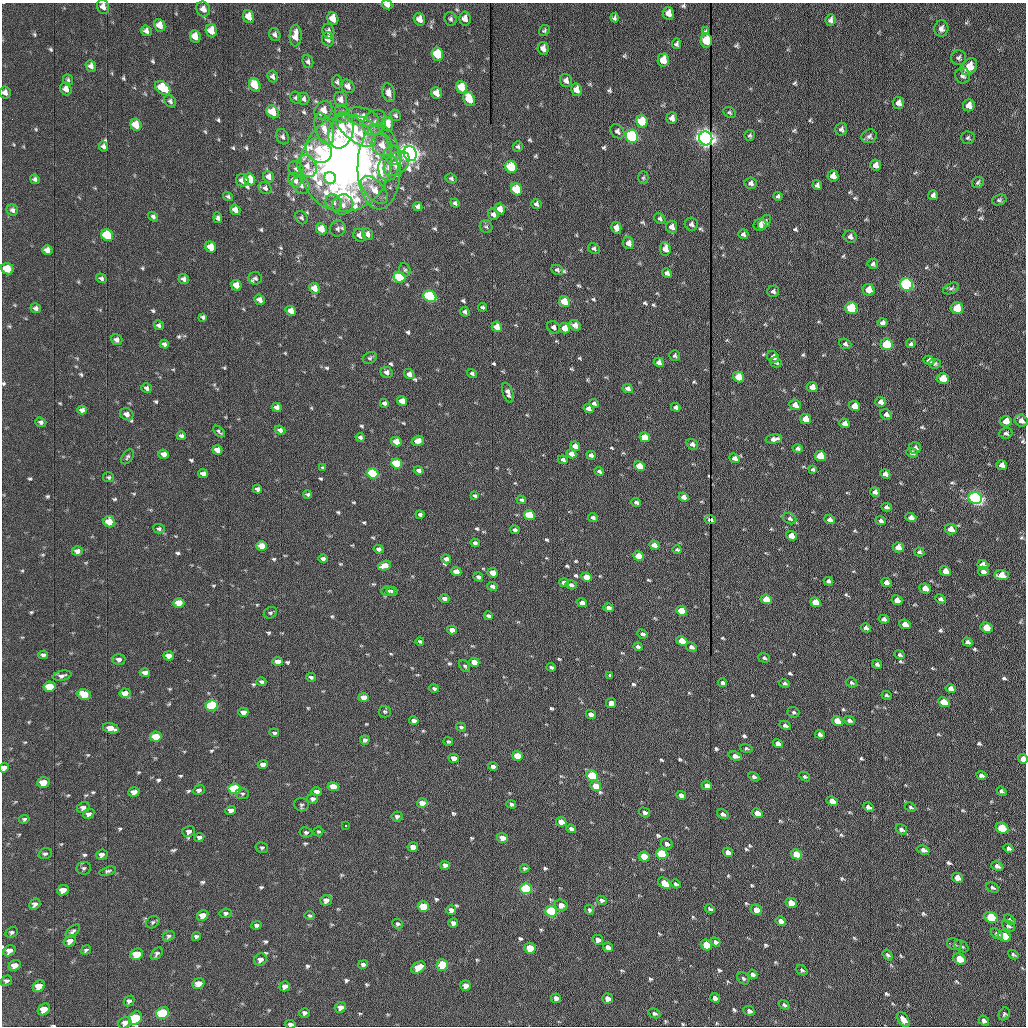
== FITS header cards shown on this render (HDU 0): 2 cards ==
NAXIS1  =                 1024 /fastest changing axis
NAXIS2  =                 1024 /next to fastest changing axis

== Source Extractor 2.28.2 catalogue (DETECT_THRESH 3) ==
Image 1024 x 1024 px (HDU 0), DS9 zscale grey, 1 PNG px = 1 image px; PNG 1028 x 1028 px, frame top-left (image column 1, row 1024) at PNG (2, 3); each listed source drawn as its Kron ellipse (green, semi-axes under 4 px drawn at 4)
Background 1170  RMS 12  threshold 36.4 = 3 sigma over >= 5 px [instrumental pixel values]
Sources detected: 722; of the 722, the 500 brightest by FLUX_AUTO listed and drawn (222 fainter detections omitted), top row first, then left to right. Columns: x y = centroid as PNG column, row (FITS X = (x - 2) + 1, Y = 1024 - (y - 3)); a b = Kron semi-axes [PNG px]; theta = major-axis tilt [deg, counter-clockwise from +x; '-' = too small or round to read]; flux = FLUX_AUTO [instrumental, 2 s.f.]
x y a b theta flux
387 5 5 4 - 4100
103 7 7 6 - 4800
203 9 8 6 -61 4900
668 13 6 5 - 6500
249 17 6 5 - 9300
615 18 5 4 - 1600
333 19 6 5 - 10000
419 19 6 5 - 6500
451 19 7 6 - 2000
465 19 7 5 -85 5800
831 20 6 5 - 2800
160 25 6 5 - 7600
941 29 8 7 - 3900
146 31 6 5 - 3300
211 31 6 5 - 12000
328 31 8 6 -76 3700
544 31 6 5 - 1400
706 31 4 4 - 1500
275 34 7 5 -64 2600
195 36 6 5 - 9300
296 36 11 6 87 10000
328 39 7 6 - 4700
706 40 7 5 89 27000
677 44 5 4 - 1900
543 48 6 5 - 5000
437 54 7 5 -74 41000
959 58 7 7 - 2000
663 60 6 5 - 14000
308 62 7 5 -70 2300
91 66 6 5 - 3700
969 67 9 7 48 13000
272 76 6 5 - 2400
963 76 8 7 - 2700
68 80 6 5 - 1600
566 80 6 6 - 3600
337 82 6 5 - 1800
255 85 7 5 -64 22000
348 86 7 6 - 4400
462 87 6 5 - 27000
163 88 8 6 -37 28000
66 89 6 5 - 5100
576 90 6 5 - 7100
5 92 6 5 - 3700
389 93 9 6 -78 5400
436 93 6 5 - 7900
296 98 6 5 - 1900
304 99 6 5 - 2200
341 99 8 6 -65 4900
469 99 7 5 -69 24000
170 101 7 5 -51 2000
898 103 6 6 - 4200
969 105 6 6 - 5500
324 110 9 8 - 9800
273 112 7 5 -49 15000
730 112 6 5 - 1500
342 114 9 7 -64 5900
395 115 6 4 -61 1500
362 117 17 9 -12 12000
672 118 6 5 - 3900
642 121 6 6 - 42000
374 123 13 11 54 7800
387 124 7 6 - 13000
136 125 6 5 - 14000
324 129 16 8 -70 9100
841 129 6 5 - 2300
355 130 24 10 -39 31000
341 131 18 12 73 38000
617 131 8 6 -45 2800
750 135 5 5 - 1400
632 136 6 6 - 170000
869 136 8 6 26 2700
283 137 8 6 -65 2500
706 138 7 6 - 810000
968 138 7 6 - 1700
382 145 12 10 -56 10000
103 146 5 4 - 2500
518 146 5 5 - 1700
319 151 14 11 -35 22000
410 154 7 6 - 790000
393 155 10 8 -56 5100
346 163 49 45 69 730000
397 163 15 10 43 12000
876 165 5 5 - 5000
307 166 11 9 -65 8700
379 167 42 21 90 52000
388 167 13 10 86 7400
511 167 6 5 - 55000
296 169 9 7 -46 2900
833 176 6 5 - 5800
269 177 6 5 - 4800
330 178 6 5 - 17000
451 178 6 4 -24 1600
643 178 6 5 - 1400
35 179 5 4 - 2100
250 179 6 5 - 25000
242 180 6 6 - 5400
295 180 7 6 - 9200
978 182 6 5 - 1900
751 183 6 6 - 2500
301 185 9 7 -51 4100
817 185 5 4 - 2500
265 188 6 5 - 2300
516 189 6 5 - 44000
374 190 17 9 -47 12000
933 195 5 5 - 2600
778 196 4 4 - 1800
228 197 5 4 - 1700
999 200 7 5 22 1500
334 202 9 7 -47 3900
455 203 5 3 - 1600
536 204 5 5 - 2200
343 205 11 10 - 5900
418 207 5 4 - 2800
500 209 6 5 - 7100
12 210 6 5 - 2400
235 210 5 5 - 6200
493 214 6 5 - 3700
153 217 5 4 - 1900
218 218 5 4 - 1900
301 218 7 5 -56 1800
660 218 6 5 - 1900
765 222 8 5 52 2900
691 224 7 6 - 2500
760 225 7 5 25 7100
486 226 7 6 - 1500
672 227 6 5 - 5200
616 228 6 5 - 6400
321 229 6 5 - 14000
338 229 8 7 - 2700
367 234 6 5 - 5100
743 234 5 5 - 2300
107 235 6 5 - 43000
360 235 7 6 - 5800
850 237 6 6 - 3100
628 243 6 5 - 5300
211 247 6 5 - 12000
594 248 6 4 -27 1900
665 249 6 5 - 7900
47 250 5 5 - 4900
873 264 5 5 - 1800
7 269 6 5 - 17000
405 270 7 5 -61 1600
557 270 6 5 - 1700
667 273 5 4 - 3400
399 277 6 5 - 60000
101 278 5 4 - 2000
255 278 7 6 - 1800
184 279 5 4 - 2900
906 284 6 6 - 170000
236 285 5 5 - 10000
314 288 5 5 - 12000
951 288 8 5 26 1800
869 290 6 5 - 13000
773 291 6 6 - 2000
430 296 7 5 -31 120000
260 300 5 4 - 4700
564 301 6 5 - 21000
482 307 4 3 - 1600
36 308 5 4 - 2400
851 308 6 6 - 69000
957 308 6 6 - 28000
291 311 5 4 - 8400
465 312 5 4 - 2100
203 317 4 4 - 1800
883 323 5 4 - 2800
159 325 5 4 - 2200
575 325 6 5 - 6100
497 327 5 5 - 8600
554 327 7 5 -38 3400
565 328 5 5 - 12000
117 340 6 5 - 3300
164 344 4 4 - 2100
845 344 6 5 - 2100
887 344 6 5 - 56000
911 344 5 4 - 1800
675 356 5 5 - 1800
773 357 6 5 - 4100
370 358 7 5 26 1700
929 360 5 4 - 2800
659 362 5 4 - 4000
776 362 6 5 - 2500
935 364 6 4 9 1700
387 372 6 5 - 4500
409 374 5 4 - 4800
472 374 5 4 - 1900
738 377 6 5 - 22000
943 378 6 5 - 21000
812 387 5 5 - 7700
147 388 5 4 - 2300
628 389 5 4 - 3700
508 393 10 5 -71 4000
402 401 5 4 - 9500
881 402 5 5 - 4000
384 403 4 4 - 2700
594 403 5 4 - 2300
795 405 6 5 - 6800
854 406 6 5 - 9600
277 407 5 4 - 4100
676 407 5 4 - 2400
588 409 5 4 - 4100
82 410 5 4 - 3300
127 414 7 5 -27 5100
886 414 6 5 - 3400
806 419 5 5 - 14000
1006 421 6 5 - 10000
1021 421 7 6 - 4000
41 422 6 4 -18 2000
845 423 5 4 - 4400
280 430 5 4 - 2800
219 431 7 3 -44 1400
1006 433 6 5 - 2200
181 436 4 4 - 2400
360 437 4 4 - 2100
645 437 5 4 - 16000
774 439 8 4 8 4600
418 441 6 5 - 6500
396 442 5 4 - 14000
692 444 6 5 - 3100
575 446 5 4 - 7400
915 448 6 6 - 2900
798 449 5 4 - 2400
217 450 5 4 - 7500
912 453 6 4 -23 2500
164 454 5 4 - 5900
571 454 5 4 - 6300
591 455 5 4 - 3000
820 456 6 5 - 30000
127 457 8 5 57 1800
734 458 5 4 - 3900
563 460 5 4 - 2300
397 464 5 5 - 50000
1002 465 5 4 - 4600
640 466 5 4 - 19000
323 468 4 3 - 1500
419 470 5 4 - 2900
813 470 4 3 - 1500
599 471 5 3 - 1500
373 473 5 5 - 97000
203 474 5 4 - 3700
885 474 5 4 - 4000
109 477 5 5 - 1400
257 489 5 4 - 3200
875 492 5 4 - 3200
307 494 4 3 - 1700
475 496 4 4 - 1400
684 497 5 4 - 5100
975 498 7 6 - 330000
521 500 5 4 - 1800
636 502 5 4 - 2300
886 507 5 4 - 2000
420 515 4 3 - 2000
529 515 5 4 - 38000
593 518 5 4 - 2200
790 518 7 5 -29 2200
911 518 5 4 - 4000
710 520 6 3 -12 2200
830 520 5 4 - 3900
881 521 5 4 - 2600
109 522 6 5 - 14000
159 529 5 5 - 1700
951 529 6 5 - 7200
515 530 4 4 - 2400
791 536 5 4 - 9600
475 543 5 4 - 2400
654 545 5 4 - 6300
262 546 5 4 - 14000
898 547 6 5 - 7300
379 549 5 4 - 3600
677 550 4 3 - 1400
77 551 5 4 - 4500
919 552 5 4 - 1700
638 556 5 4 - 18000
323 559 4 4 - 2700
446 559 5 4 - 5300
983 565 6 4 -19 6900
384 566 7 4 15 12000
945 571 6 4 -24 7700
983 571 5 4 - 3300
456 572 5 4 - 11000
493 573 5 4 - 12000
1001 575 7 5 -5 11000
478 577 5 4 - 2300
586 577 5 4 - 13000
828 581 5 4 - 2000
886 582 5 4 - 4100
564 583 5 4 - 5000
571 585 6 4 -13 2400
492 586 5 4 - 2800
925 588 6 4 -24 8300
388 591 7 4 -3 1800
392 591 5 4 - 1800
444 599 5 4 - 4200
766 599 5 4 - 20000
940 599 5 4 - 2400
897 600 6 4 -27 8400
816 602 6 4 -24 19000
179 603 5 5 - 18000
582 603 5 4 - 4900
608 608 5 4 - 3800
681 611 5 4 - 24000
270 613 7 5 27 1700
488 616 4 3 - 2400
884 619 5 4 - 3200
905 624 6 4 -25 7900
866 628 5 4 - 2900
987 628 6 5 - 22000
452 630 5 4 - 6100
643 634 5 4 - 2200
420 641 4 3 - 1400
682 641 5 4 - 20000
968 642 5 4 - 2700
638 647 5 3 - 2000
691 647 6 4 -25 3300
43 655 4 4 - 2100
900 655 5 4 - 1800
169 656 5 4 - 6200
764 658 6 4 -20 1600
119 659 7 5 2 3500
278 662 5 4 - 7600
474 662 5 4 - 13000
877 664 5 4 - 2100
465 666 7 4 -52 1500
551 667 4 3 - 2000
145 673 5 4 - 4700
610 675 4 3 - 1500
62 676 9 5 12 2500
311 677 5 3 - 1600
261 682 5 4 - 2000
722 683 5 3 - 2300
785 683 5 4 - 1600
851 683 6 5 - 1500
50 687 6 5 - 23000
434 688 4 4 - 1700
951 688 5 4 - 4200
125 693 5 5 - 9500
84 694 6 5 - 26000
887 695 5 3 - 1400
363 697 5 4 - 9800
944 702 6 4 -25 21000
611 703 5 5 - 6500
211 705 6 5 - 88000
385 711 6 6 - 1500
243 712 5 4 - 5700
793 712 6 5 - 1600
591 714 5 4 - 4400
849 720 6 4 -24 2400
414 721 5 4 - 3600
837 721 6 4 -27 16000
785 725 6 4 -29 2700
461 727 5 3 - 1400
111 728 8 5 -15 10000
274 733 5 4 - 1600
820 734 5 4 - 3000
156 737 6 5 - 22000
365 740 5 4 - 2500
448 742 5 4 - 1400
778 744 5 4 - 4300
746 748 6 4 -16 1400
517 756 5 4 - 21000
735 756 7 4 -18 5600
454 758 5 4 - 7100
1023 759 5 4 - 7100
263 764 5 4 - 5000
493 767 5 4 - 3900
4 768 5 4 - 4600
981 775 5 4 - 2500
592 776 6 5 - 62000
754 777 6 4 -32 1800
805 777 6 4 -31 1500
43 782 6 5 - 16000
333 786 5 4 - 14000
596 786 5 4 - 15000
707 786 5 4 - 5600
235 789 6 5 - 97000
199 790 6 4 22 2600
1001 791 5 4 - 1800
134 792 5 4 - 5700
316 792 5 4 - 5400
242 794 6 5 - 1600
681 795 5 4 - 4000
313 799 5 5 - 2700
832 801 6 4 -26 8600
422 803 5 5 - 8600
511 804 5 4 - 2200
301 805 7 6 - 1800
83 807 7 5 29 3500
868 807 5 4 - 3000
911 807 6 4 -28 1400
231 810 5 4 - 4600
645 812 6 4 -31 2400
757 813 5 4 - 8900
88 814 6 5 - 3000
723 814 6 4 -34 2300
397 816 5 5 - 2300
24 819 5 4 - 1500
561 822 5 4 - 9400
346 826 3 3 - 2400
1002 828 6 5 - 35000
571 829 5 4 - 4400
901 829 6 4 -32 2700
189 831 6 5 - 3400
318 831 5 5 - 1400
306 832 6 5 - 1700
199 837 5 4 - 2600
502 838 5 5 - 7100
667 844 6 5 - 2800
262 847 6 5 - 1500
413 847 5 4 - 7000
1009 848 5 4 - 2400
923 850 6 4 -24 3200
728 852 5 4 - 4900
45 854 7 5 17 2000
662 854 6 5 - 69000
796 854 6 5 - 25000
102 855 6 5 - 3600
644 856 5 5 - 25000
445 865 5 4 - 3400
997 866 6 4 -26 3000
84 868 7 6 - 1900
525 868 4 3 - 1500
108 871 8 4 14 1900
957 878 6 4 -28 7300
664 883 7 5 -38 18000
676 884 5 4 - 1700
992 888 7 4 -26 1800
526 889 6 5 - 100000
63 890 6 5 - 7600
326 900 6 5 - 4600
602 900 5 4 - 1800
791 903 6 5 - 14000
35 904 6 5 - 3000
561 905 6 5 - 5400
423 906 5 5 - 31000
710 909 5 4 - 1600
451 910 5 5 - 5700
589 910 5 4 - 1500
756 910 6 5 - 7600
551 911 6 5 - 100000
226 913 6 4 6 2000
203 915 6 5 - 9600
310 915 5 4 - 1400
991 917 7 5 -30 51000
1010 920 6 4 -41 1400
781 921 5 4 - 5300
153 922 7 5 33 1700
453 923 5 4 - 3600
397 924 5 5 - 1700
256 925 5 4 - 1800
1008 926 7 5 -31 2000
73 931 8 4 40 2200
11 932 6 5 - 1900
997 934 6 4 -41 1600
169 936 6 4 30 1600
196 936 4 4 - 1800
1004 936 7 5 -27 20000
598 940 5 5 - 4200
70 941 6 5 - 5000
716 942 5 4 - 1900
955 944 8 5 -18 1700
706 945 6 5 - 25000
962 946 7 5 -33 1800
608 947 5 4 - 5400
530 948 5 5 - 29000
86 950 5 3 - 1500
9 951 6 5 - 4400
137 954 6 5 - 23000
157 954 7 5 47 1900
888 955 6 4 -52 1700
1013 955 5 3 - 1500
960 959 6 5 - 19000
260 960 6 6 - 4000
15 965 6 5 - 7100
363 965 5 4 - 2700
442 965 6 5 - 23000
418 967 8 5 29 14000
802 970 6 4 -38 1500
753 974 5 4 - 2200
743 978 7 5 -46 1800
6 981 6 5 - 2200
198 984 6 5 - 8900
39 986 6 5 - 12000
285 986 5 5 - 3800
465 986 5 5 - 5200
556 998 5 5 - 3800
715 998 5 4 - 3300
608 999 5 5 - 5800
129 1001 6 4 44 2300
784 1005 6 4 -37 1600
340 1007 6 5 - 4900
44 1009 7 5 42 11000
749 1011 6 5 - 2500
162 1013 7 5 35 76000
304 1013 5 5 - 2300
654 1013 6 4 -26 2000
1004 1014 6 5 - 1600
135 1018 7 6 - 57000
903 1019 8 5 -54 5900
984 1021 5 4 - 2900
125 1023 7 5 29 4000
290 1024 5 3 - 2300
At the frame edge (FLAGS 8, measured only in part): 9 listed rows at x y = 387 5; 103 7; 5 92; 7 269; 1023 759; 4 768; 135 1018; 125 1023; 290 1024
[222 fainter detections neither listed nor drawn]

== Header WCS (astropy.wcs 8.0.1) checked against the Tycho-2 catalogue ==
Header WCS as astropy/WCSLIB reads it (applying the file's SIP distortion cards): RA---TAN-SIP/DEC--TAN-SIP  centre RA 20:33:53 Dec +07:34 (308.47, +7.57 deg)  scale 1.67 arcsec/px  FOV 28.6' x 28.6'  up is -179 deg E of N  parity flipped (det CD > 0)
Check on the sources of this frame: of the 60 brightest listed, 18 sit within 2.5 arcsec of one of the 19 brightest Tycho-2 stars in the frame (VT <= 12.15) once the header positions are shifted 0.65 arcsec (0.62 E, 0.19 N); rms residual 1.13 arcsec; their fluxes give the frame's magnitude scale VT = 23.89 - 2.5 log10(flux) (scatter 0.20 mag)
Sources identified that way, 18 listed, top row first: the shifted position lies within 2.5 arcsec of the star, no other Tycho-2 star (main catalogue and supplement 1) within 5.0 arcsec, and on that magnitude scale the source's flux lands within +1.5 / -3 mag of the star's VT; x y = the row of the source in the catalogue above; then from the Tycho-2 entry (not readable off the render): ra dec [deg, ICRS J2000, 3 dp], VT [Tycho-2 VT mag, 2 dp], TYC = Tycho-2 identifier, HIP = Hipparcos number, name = IAU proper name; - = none
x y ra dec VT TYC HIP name
642 121 308.409 +7.387 11.71 522-63-1 - -
632 136 308.413 +7.394 10.61 522-1117-1 - -
706 138 308.379 +7.395 9.53 522-815-1 - -
410 154 308.517 +7.401 9.28 522-2249-1 - -
906 284 308.286 +7.464 10.73 522-842-1 - -
430 296 308.509 +7.467 11.07 522-1042-1 - -
851 308 308.312 +7.475 12.07 522-647-1 - -
957 308 308.262 +7.475 12.01 522-585-1 - -
887 344 308.295 +7.492 11.63 522-671-1 - -
975 498 308.254 +7.563 10.72 1087-1249-1 - -
211 705 308.613 +7.656 11.72 1088-801-1 - -
592 776 308.435 +7.690 11.87 1088-65-1 - -
235 789 308.603 +7.695 11.58 1088-743-1 - -
526 889 308.467 +7.743 11.69 1088-851-1 - -
551 911 308.455 +7.753 11.50 1088-523-1 - -
991 917 308.249 +7.758 12.15 1087-191-1 - -
162 1013 308.638 +7.799 11.64 1088-397-1 - -
135 1018 308.650 +7.801 11.70 1088-297-1 - -